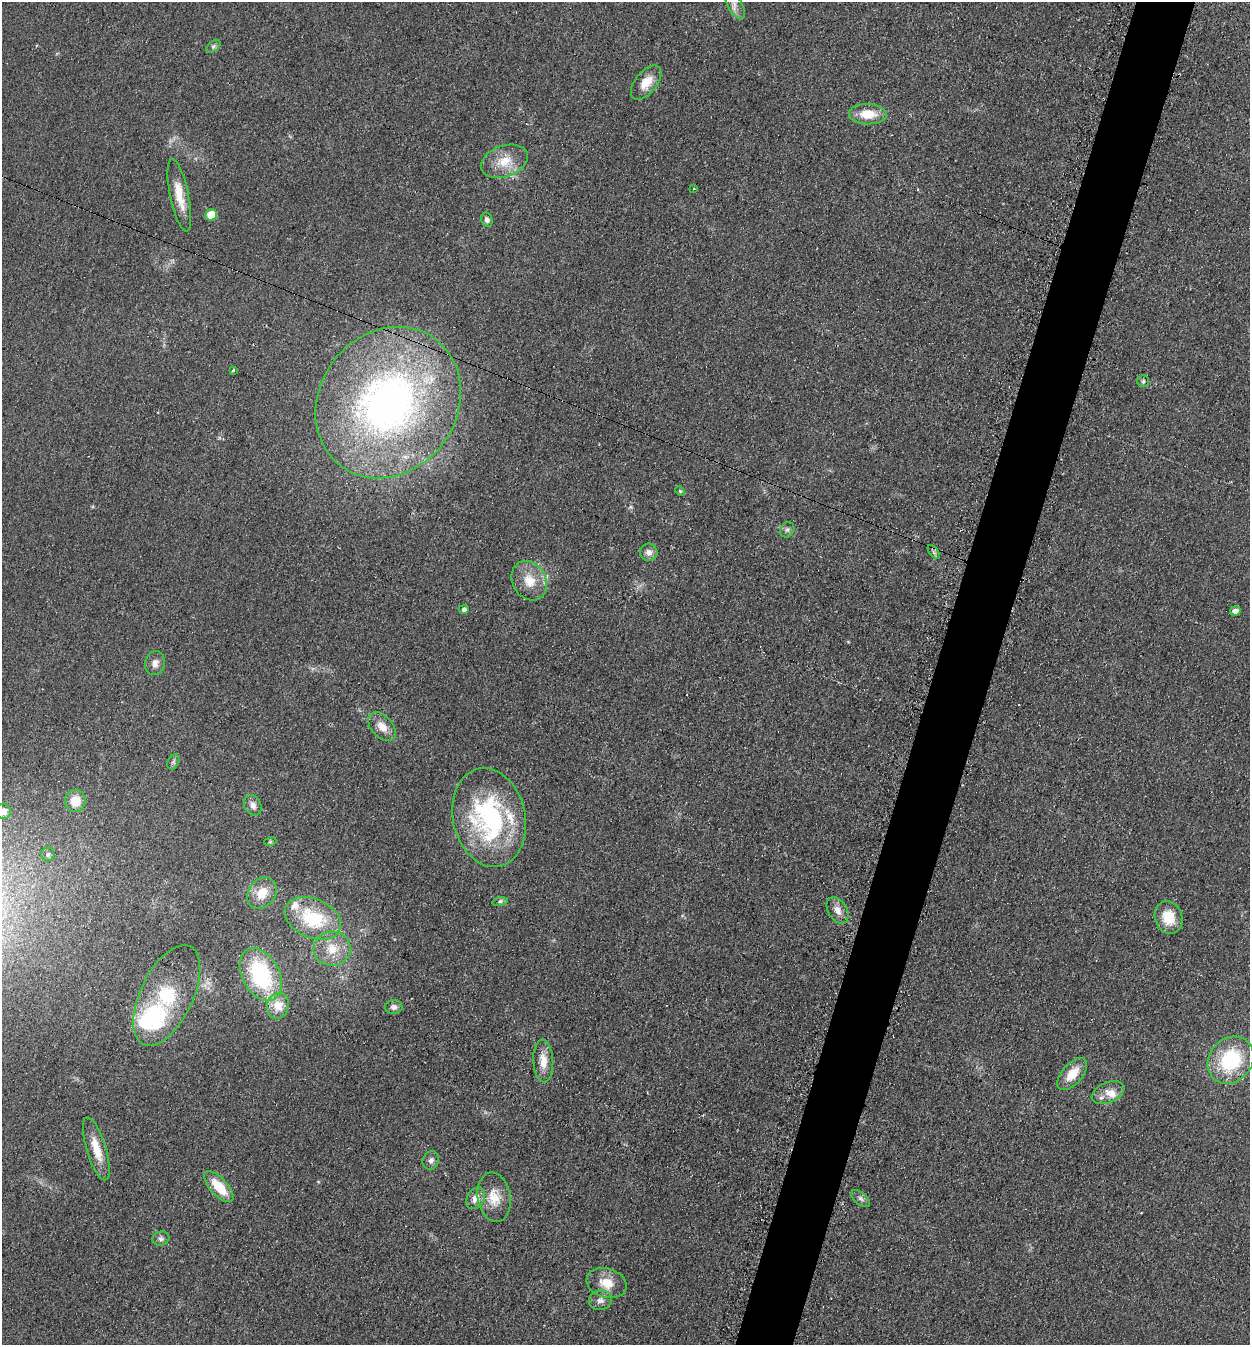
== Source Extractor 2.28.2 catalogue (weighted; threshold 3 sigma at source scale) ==
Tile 10 of 4 x 4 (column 2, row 3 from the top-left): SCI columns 1529-2776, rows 1343-2685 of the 5413 x 5374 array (HDU 1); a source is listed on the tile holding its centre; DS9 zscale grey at full resolution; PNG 1252 x 1347 px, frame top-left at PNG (2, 2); each listed source drawn as its Kron ellipse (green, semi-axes under 4 px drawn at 4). Shown black and unused: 5% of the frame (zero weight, under 2 of 3 exposures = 2% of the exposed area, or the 3 px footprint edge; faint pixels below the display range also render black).
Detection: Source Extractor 2.28.2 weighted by HDU 2 'WHT'; one run over the whole footprint, this tile lists its part. Background 0.0753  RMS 0.01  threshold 0.047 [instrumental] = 3 sigma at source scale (4.5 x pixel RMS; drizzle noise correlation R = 1.50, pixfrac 1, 0.05/0.05 arcsec/px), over >= 5 px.
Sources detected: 60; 2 inside a brighter object's white glare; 2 cosmic-ray / hot-pixel residue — neither listed nor drawn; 5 inside a brighter listed object's ellipse — not listed separately; the other 51 listed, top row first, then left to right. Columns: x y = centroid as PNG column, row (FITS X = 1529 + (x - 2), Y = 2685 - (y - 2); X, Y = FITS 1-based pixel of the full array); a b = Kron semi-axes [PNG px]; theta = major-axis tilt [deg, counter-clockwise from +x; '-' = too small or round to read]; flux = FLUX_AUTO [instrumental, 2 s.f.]
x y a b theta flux
734 4 17 7 -60 7.2
213 46 8 5 38 2.1
646 83 20 11 51 16
868 114 19 10 -2 22
504 161 24 15 20 23
694 189 3 2 - 1.4
179 195 37 9 -78 21
211 215 6 5 - 28
487 220 7 5 -66 3
233 370 3 2 - 2.2
1143 381 6 5 - 1.9
388 403 79 68 54 500
680 491 5 4 - 1.2
787 530 8 6 55 2.8
649 552 9 8 - 5.8
934 552 8 4 -53 2.5
529 581 20 16 -60 21
464 609 5 4 - 3.2
1235 611 5 4 - 5.3
155 663 12 10 72 6.8
382 727 17 11 -47 12
173 762 8 5 60 2.2
75 801 11 10 - 18
253 805 11 8 -61 6
3 811 8 7 - 6.6
489 818 50 36 -78 160
270 842 6 4 19 1.3
48 854 7 6 - 2.9
262 893 17 13 54 19
500 902 8 4 9 2.1
837 910 14 9 -59 8.3
1169 917 16 13 -70 23
313 918 29 19 -23 61
332 949 18 17 - 22
261 975 28 18 -62 100
167 995 54 26 64 66
278 1006 13 11 72 16
394 1007 8 7 - 4.2
1231 1060 25 21 49 76
543 1061 21 10 -86 15
1072 1074 19 10 49 18
1108 1093 17 10 24 10
96 1149 33 9 -73 22
431 1160 9 8 - 4.6
219 1187 19 8 -47 27
494 1197 25 16 -81 21
476 1198 11 8 59 9.1
861 1199 11 6 -40 3.7
161 1239 8 7 - 3.4
606 1283 20 14 -17 18
600 1300 11 9 14 5.4
Isophote crosses this tile's border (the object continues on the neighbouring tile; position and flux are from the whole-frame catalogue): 2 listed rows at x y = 734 4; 3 811